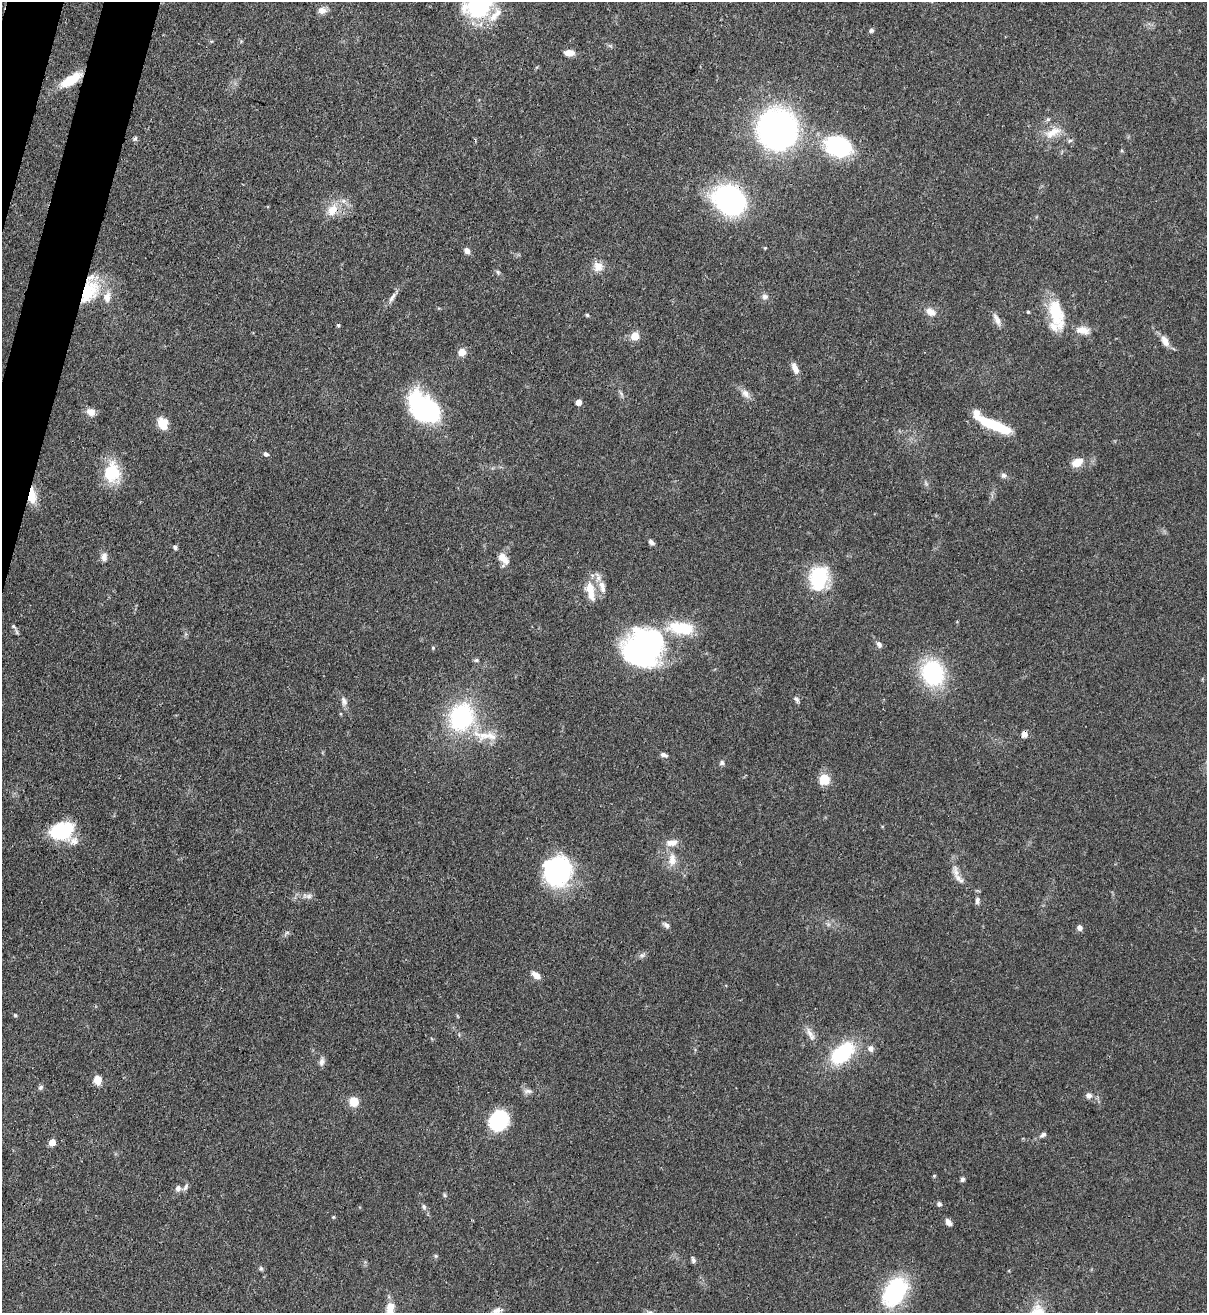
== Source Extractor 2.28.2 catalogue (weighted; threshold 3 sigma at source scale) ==
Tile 11 of 4 x 4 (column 3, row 3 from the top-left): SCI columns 2628-3832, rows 1341-2651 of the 5380 x 5305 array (HDU 1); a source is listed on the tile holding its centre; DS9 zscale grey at full resolution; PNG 1209 x 1315 px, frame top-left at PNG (2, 2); no overlay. Shown black and unused: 2% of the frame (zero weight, under 3 of 4 exposures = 7% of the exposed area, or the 3 px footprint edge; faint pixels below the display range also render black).
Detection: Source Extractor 2.28.2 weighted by HDU 2 'WHT'; one run over the whole footprint, this tile lists its part. Background 0.102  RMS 0.0041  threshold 0.0186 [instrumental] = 3 sigma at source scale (4.5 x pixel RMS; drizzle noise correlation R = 1.50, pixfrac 1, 0.05/0.05 arcsec/px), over >= 5 px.
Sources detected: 107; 1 inside a brighter object's white glare — not listed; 6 inside a brighter listed object's ellipse — not listed separately; the other 100 listed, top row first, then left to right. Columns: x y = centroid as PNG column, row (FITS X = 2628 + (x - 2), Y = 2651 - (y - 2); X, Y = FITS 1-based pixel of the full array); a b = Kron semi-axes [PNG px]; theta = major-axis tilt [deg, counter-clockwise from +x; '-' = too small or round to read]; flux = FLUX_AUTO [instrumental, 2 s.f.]
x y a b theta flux
479 6 34 25 20 38
322 10 10 8 -1 2.7
871 30 6 5 - 0.94
569 53 11 7 -4 3.2
71 80 27 10 32 10
1048 119 6 5 - 0.74
777 129 33 31 -79 130
1053 132 24 11 27 6.2
135 138 7 4 53 0.77
1070 140 7 4 2 0.73
839 147 23 18 -16 44
733 200 33 25 -40 77
332 210 18 13 49 6.4
765 248 4 4 - 0.38
467 251 7 6 - 1.9
598 267 13 13 - 3.8
88 291 30 20 60 21
765 297 8 7 - 1.4
392 298 15 6 57 2.1
931 312 14 10 -32 3.1
1028 312 3 3 - 0.54
1056 314 38 16 -74 16
587 315 5 4 - 0.54
997 320 18 7 -63 2.4
338 325 5 4 - 0.54
1083 330 17 9 -11 4.3
635 336 5 5 - 12
1165 341 16 8 -63 3.3
462 352 8 8 - 3.4
795 368 12 6 -65 3
745 393 12 9 -58 2.4
579 402 5 4 - 3.3
424 407 36 22 -41 54
91 412 12 9 -27 3
163 423 13 12 - 5.5
994 425 39 9 -22 19
266 454 6 5 - 1.2
1077 462 14 9 25 5
112 472 26 20 82 15
1003 475 7 6 - 1.2
32 495 17 7 -85 9.5
651 542 8 5 -41 1.3
175 547 6 5 - 0.95
104 557 10 7 84 2.3
503 559 16 8 -43 3.8
819 578 25 19 73 26
602 589 12 8 -83 2.7
590 591 28 11 -76 6.8
13 626 6 4 -45 0.62
681 628 35 15 -7 16
879 644 9 6 -59 1.5
433 648 5 3 - 0.39
643 648 39 32 24 110
476 660 6 5 - 0.7
933 673 19 16 -72 51
797 700 9 5 -60 1.1
344 701 12 7 -75 1.9
461 717 23 19 71 50
1024 734 7 6 - 2.2
485 735 23 11 10 7.7
664 755 10 5 -21 1.3
722 763 7 6 - 0.96
824 779 11 11 - 7.1
61 831 26 19 16 21
672 860 18 10 89 4.6
558 871 29 27 63 51
959 879 19 7 -42 3
309 896 8 7 - 1.4
977 900 10 6 85 1.5
666 925 9 6 -41 1.3
1080 928 6 6 - 1.6
536 975 11 7 -36 2.8
15 1015 5 4 - 0.49
810 1034 21 6 -62 2.9
871 1049 9 8 - 1.9
842 1053 17 10 41 42
322 1062 10 7 69 1.7
98 1080 9 8 - 3.9
40 1087 7 6 - 0.93
528 1091 13 6 0 1.6
1088 1095 7 7 - 2
354 1102 11 10 - 5.1
499 1120 19 16 53 30
1043 1135 8 5 37 1.3
52 1142 5 5 - 5.5
934 1176 4 4 - 0.45
962 1179 6 5 - 0.98
186 1187 11 5 57 1.2
178 1188 8 7 - 1.7
445 1195 6 4 -88 0.58
939 1204 6 5 - 1
424 1207 7 6 - 0.99
333 1217 4 4 - 0.39
948 1222 9 6 -52 2
436 1256 5 5 - 0.59
693 1260 7 5 -72 1
261 1268 6 5 - 0.73
895 1292 38 24 56 32
390 1309 16 9 88 5.6
497 1310 14 7 12 2
Overlapping masked pixels (flux is a lower limit): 5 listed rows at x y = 71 80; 733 200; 88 291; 32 495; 1024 734
Isophote crosses this tile's border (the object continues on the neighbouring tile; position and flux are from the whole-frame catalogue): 3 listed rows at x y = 479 6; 895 1292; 390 1309